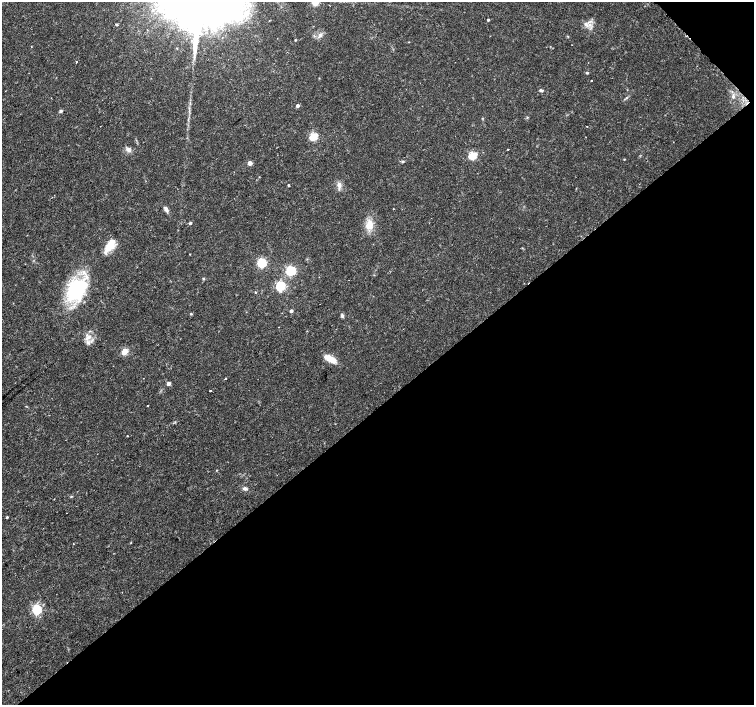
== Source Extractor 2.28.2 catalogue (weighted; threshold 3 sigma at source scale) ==
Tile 12 of 4 x 4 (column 4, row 3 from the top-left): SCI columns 4518-6020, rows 1622-3027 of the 6023 x 5990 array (HDU 1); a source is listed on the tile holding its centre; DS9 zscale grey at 2 x 2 block average (1 PNG px = mean of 2 x 2 image px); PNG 756 x 707 px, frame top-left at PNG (2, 2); no overlay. Shown black and unused: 43% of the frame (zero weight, under 3 of 4 exposures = <1% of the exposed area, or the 3 px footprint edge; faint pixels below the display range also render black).
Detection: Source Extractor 2.28.2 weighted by HDU 2 'WHT'; one run over the whole footprint, this tile lists its part. Background 0.0191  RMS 0.0019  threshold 0.00846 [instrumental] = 3 sigma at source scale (4.5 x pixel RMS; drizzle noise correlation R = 1.50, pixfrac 1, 0.0396/0.0396 arcsec/px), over >= 5 px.
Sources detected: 53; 1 cosmic-ray / hot-pixel residue — not listed; the other 52 listed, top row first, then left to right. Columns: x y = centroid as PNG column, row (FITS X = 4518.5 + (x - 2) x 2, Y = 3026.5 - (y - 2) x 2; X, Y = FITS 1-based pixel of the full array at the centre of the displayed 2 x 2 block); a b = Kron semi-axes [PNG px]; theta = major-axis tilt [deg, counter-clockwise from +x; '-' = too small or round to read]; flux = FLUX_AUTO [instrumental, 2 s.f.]
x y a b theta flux
269 20 2 2 - 0.18
488 20 2 2 - 0.58
116 25 3 2 - 0.6
320 35 6 5 - 1.5
295 40 2 2 - 0.42
409 42 2 2 - 0.23
76 62 2 2 - 0.5
587 73 5 2 - 0.44
592 80 2 2 - 0.37
541 90 4 3 - 0.68
733 96 7 4 -85 1.4
626 98 3 2 - 0.34
297 106 3 3 - 1.6
61 111 3 3 - 1.1
482 118 3 3 - 0.29
587 126 2 2 - 0.15
313 136 3 3 - 27
128 149 7 5 -50 1.7
508 149 2 2 - 0.9
472 155 3 3 - 26
624 159 3 2 - 0.3
403 161 4 3 - 0.54
250 163 3 3 - 4.9
288 185 2 2 - 0.48
339 185 9 5 -74 2.1
166 209 7 4 -60 1.6
190 223 3 2 - 0.9
369 225 11 8 86 5.9
110 245 18 8 58 6.5
522 248 3 3 - 0.29
262 263 3 3 - 38
291 271 4 4 - 46
203 279 3 3 - 0.43
280 286 4 3 - 46
76 290 24 16 51 39
255 292 3 2 - 0.32
291 311 3 3 - 1.1
191 314 3 3 - 0.5
342 316 5 4 - 0.83
88 337 12 4 34 2.2
125 351 3 3 - 14
330 359 13 5 -27 7
226 378 2 2 - 1.5
168 383 3 3 - 2.3
210 390 2 2 - 3.5
147 405 2 2 - 1
127 436 2 2 - 0.25
217 470 3 2 - 0.27
245 488 5 4 - 1.3
7 517 2 2 - 0.54
73 544 2 2 - 0.18
37 609 4 3 - 48
Diffuse or blended objects may show on this block-average render without a row.